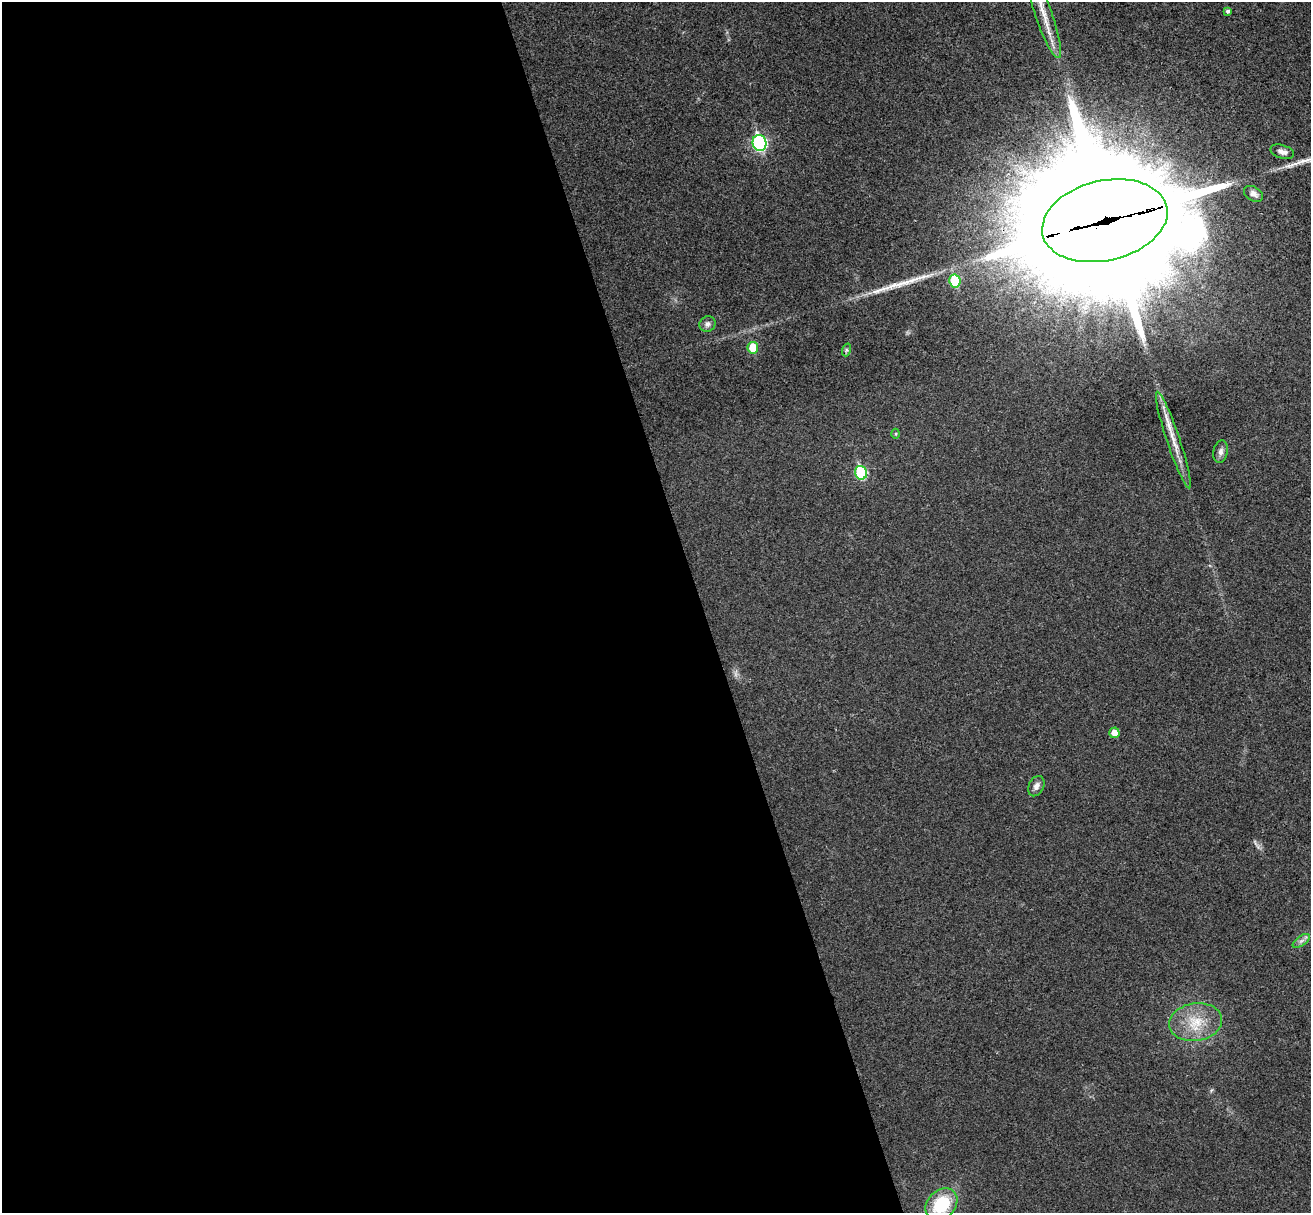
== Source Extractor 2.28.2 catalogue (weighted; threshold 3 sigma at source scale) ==
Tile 9 of 4 x 4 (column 1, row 3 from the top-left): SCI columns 56-1364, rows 1378-2588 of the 5350 x 5298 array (HDU 1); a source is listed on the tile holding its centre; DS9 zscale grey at full resolution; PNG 1313 x 1215 px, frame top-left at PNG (2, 2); each listed source drawn as its Kron ellipse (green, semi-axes under 4 px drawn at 4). Shown black and unused: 54% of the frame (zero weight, under 3 of 4 exposures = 6% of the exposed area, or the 3 px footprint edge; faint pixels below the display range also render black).
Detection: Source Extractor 2.28.2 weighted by HDU 2 'WHT'; one run over the whole footprint, this tile lists its part. Background 0.0396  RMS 0.0052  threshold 0.0234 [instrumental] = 3 sigma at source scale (4.5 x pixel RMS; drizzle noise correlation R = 1.50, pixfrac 1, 0.05/0.05 arcsec/px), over >= 5 px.
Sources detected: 20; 1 long thin detection or spike segment (spike, bleed or trail) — neither listed nor drawn; the other 19 listed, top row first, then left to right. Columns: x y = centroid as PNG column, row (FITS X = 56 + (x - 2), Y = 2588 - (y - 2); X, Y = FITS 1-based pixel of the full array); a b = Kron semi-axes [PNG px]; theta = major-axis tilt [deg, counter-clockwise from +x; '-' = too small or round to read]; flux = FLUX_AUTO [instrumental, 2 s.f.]
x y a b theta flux
1228 11 4 4 - 1.3
1043 14 46 8 -71 13
760 143 8 7 - 80
1282 152 12 6 -16 2.6
1254 194 10 7 -32 2.5
1105 221 64 40 13 36000
955 281 6 5 - 26
707 324 8 7 - 2
753 348 6 5 - 12
846 350 6 4 72 0.96
896 434 5 3 - 0.52
1173 440 51 6 -72 9.9
1220 452 11 7 79 2.4
861 473 7 6 - 35
1114 733 5 5 - 5.1
1036 786 11 7 63 2.7
1301 941 10 5 35 1.9
1196 1022 26 19 9 16
941 1204 18 14 46 26
Overlapping masked pixels (flux is a lower limit): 1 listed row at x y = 1105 221
Isophote crosses this tile's border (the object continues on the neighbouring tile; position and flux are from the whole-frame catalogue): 1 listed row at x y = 1043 14